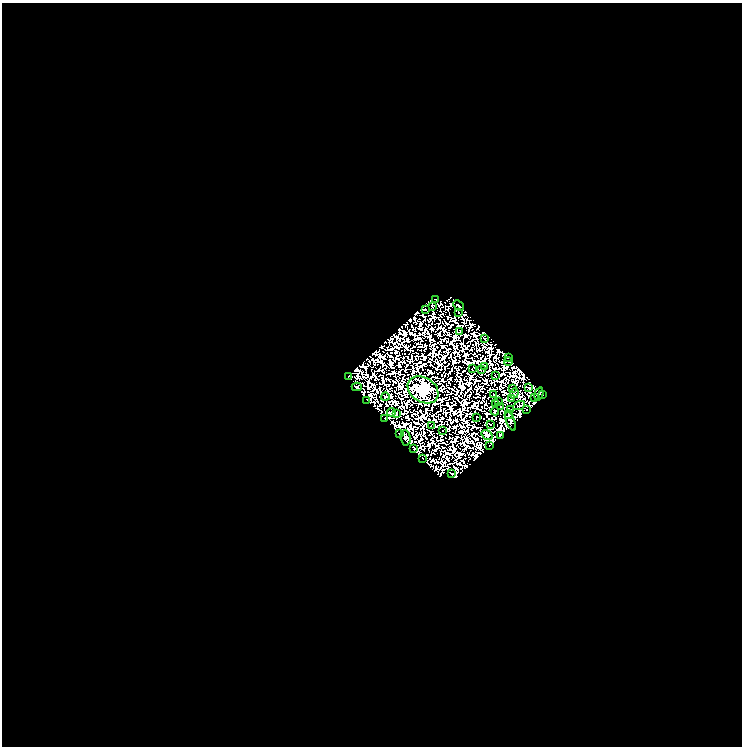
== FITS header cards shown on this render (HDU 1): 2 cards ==
NAXIS1  =                  740
NAXIS2  =                  744

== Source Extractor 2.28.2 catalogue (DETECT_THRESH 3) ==
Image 740 x 744 px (HDU 1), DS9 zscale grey, 1 PNG px = 1 image px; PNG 744 x 748 px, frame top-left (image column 1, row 744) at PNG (2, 3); each listed source drawn as its Kron ellipse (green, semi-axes under 4 px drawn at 4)
Background 0.0594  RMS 1.9e-05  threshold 5.82e-05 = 3 sigma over >= 5 px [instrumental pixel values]
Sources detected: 121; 71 with non-positive FLUX_AUTO (blend fragments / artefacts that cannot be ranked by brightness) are neither listed nor drawn; the other 50 listed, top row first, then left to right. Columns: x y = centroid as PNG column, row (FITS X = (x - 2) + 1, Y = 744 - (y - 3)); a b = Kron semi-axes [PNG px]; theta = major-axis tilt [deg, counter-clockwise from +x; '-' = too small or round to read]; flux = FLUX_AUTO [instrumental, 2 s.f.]
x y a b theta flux
436 300 4 2 - 0.74
459 305 6 3 -43 2.7
432 306 3 2 - 0.78
425 310 4 2 - 1.4
459 313 4 2 - 0.99
459 332 3 2 - 0.61
485 338 3 2 - 1.8
508 357 3 2 - 1.8
508 361 4 2 - 0.96
485 366 2 2 - 2.5
472 368 3 2 - 1.1
481 369 3 2 - 1.4
348 376 3 2 - 0.85
495 376 3 2 - 0.3
357 387 5 3 - 5.4
529 388 3 2 - 0.78
512 389 3 2 - 1.4
423 390 16 12 -32 1800
514 393 5 2 - 0.53
493 394 3 2 - 1.6
539 394 7 3 72 3.1
543 394 3 3 - 0.49
385 397 4 3 - 1.6
534 397 2 2 - 2.2
512 399 3 2 - 1
366 400 3 2 - 0.57
498 402 2 2 - 2.1
495 404 4 3 - 0.48
501 406 3 2 - 0.66
519 406 6 3 25 1.8
510 410 3 2 - 0.14
527 410 3 2 - 1.9
495 411 4 3 - 1.5
391 412 4 3 - 1.3
396 414 4 3 - 2.3
509 415 4 3 - 4.3
477 417 3 2 - 0.97
385 418 3 2 - 3.7
511 421 10 3 -69 1.5
490 424 3 2 - 1.5
431 426 2 2 - 1.3
442 430 2 2 - 0.54
399 433 4 2 - 1.3
487 435 6 4 -35 32
501 435 3 3 - 2.8
406 438 7 5 -85 3.5
489 445 2 2 - 0.33
413 449 3 3 - 0.092
423 459 2 2 - 1.6
451 474 4 3 - 3.3
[71 non-positive-flux detections neither listed nor drawn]